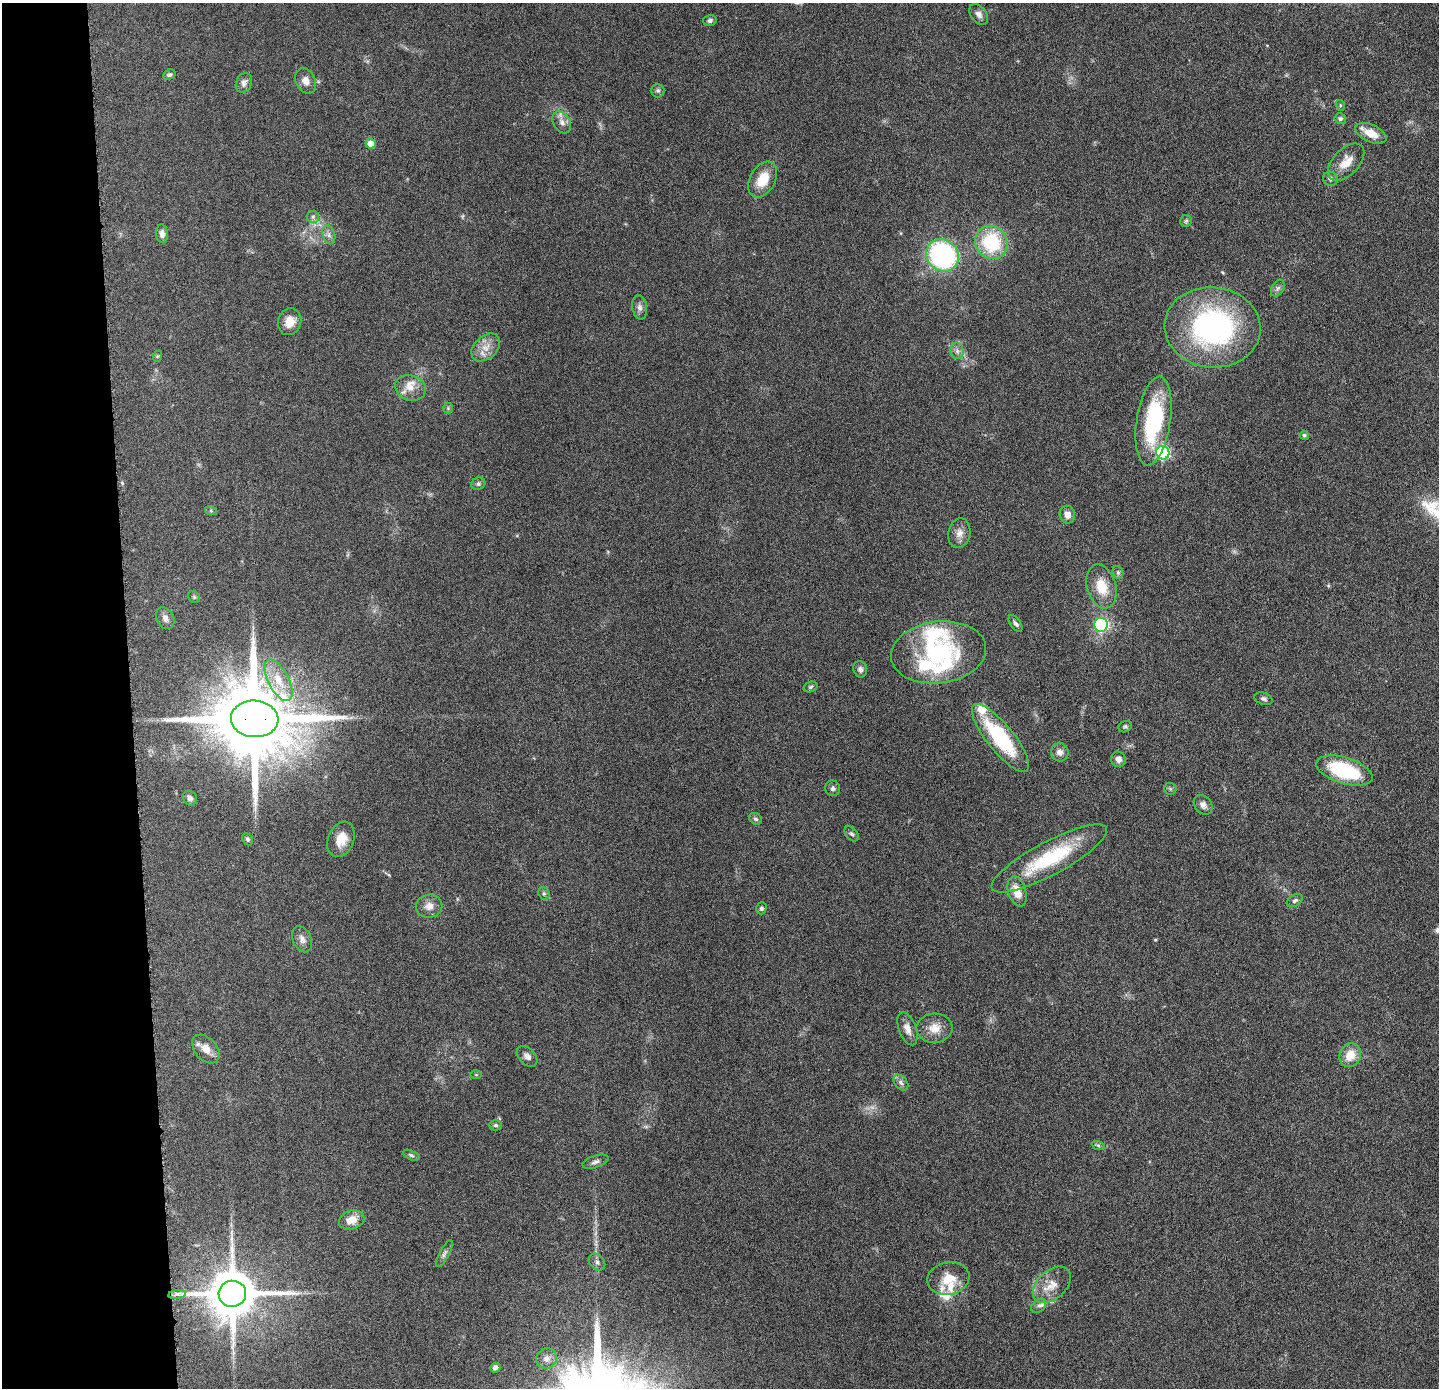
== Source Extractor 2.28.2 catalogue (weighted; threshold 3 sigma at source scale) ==
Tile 4 of 3 x 3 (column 1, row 2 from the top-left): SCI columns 1-1437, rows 1450-2835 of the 4313 x 4285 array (HDU 1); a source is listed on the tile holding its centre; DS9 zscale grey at full resolution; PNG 1441 x 1390 px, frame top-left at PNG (2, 3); each listed source drawn as its Kron ellipse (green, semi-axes under 4 px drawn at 4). Shown black and unused: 9% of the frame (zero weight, under 4 of 8 exposures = <1% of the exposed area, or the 3 px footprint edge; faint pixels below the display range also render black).
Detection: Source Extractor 2.28.2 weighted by HDU 2 'WHT'; one run over the whole footprint, this tile lists its part. Background 0.132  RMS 0.0055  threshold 0.0224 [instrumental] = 3 sigma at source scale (4.09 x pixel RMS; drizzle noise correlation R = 1.36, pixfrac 0.8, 0.05/0.05 arcsec/px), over >= 5 px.
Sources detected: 97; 1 long thin detection or spike segment (spike, bleed or trail) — neither listed nor drawn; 7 inside a brighter listed object's ellipse — not listed separately; the other 89 listed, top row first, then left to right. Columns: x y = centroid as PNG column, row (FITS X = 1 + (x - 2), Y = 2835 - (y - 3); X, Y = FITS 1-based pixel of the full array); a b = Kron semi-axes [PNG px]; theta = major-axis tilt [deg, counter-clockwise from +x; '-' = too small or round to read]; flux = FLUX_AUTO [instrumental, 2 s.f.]
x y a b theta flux
979 14 12 7 -53 2.4
710 20 7 5 15 1.3
169 75 6 4 29 1.1
306 81 13 9 -62 3.7
244 83 10 7 67 2.5
658 91 7 7 - 1.1
1340 105 5 3 - 0.53
1340 119 6 5 - 1.3
562 122 12 8 -59 2.8
1371 133 16 8 -25 8
371 143 5 5 - 4.8
1346 162 22 13 47 8.2
1330 179 7 7 - 1.8
763 180 19 12 61 11
313 217 6 6 - 1.1
1186 221 6 5 - 0.91
162 234 9 6 -85 2.3
329 235 10 6 -73 2.1
991 242 17 15 -57 35
942 255 17 15 -42 90
1278 288 9 6 60 1.5
640 307 12 7 -82 2.3
290 322 13 11 75 5.7
1213 327 48 40 -4 110
486 347 16 11 43 5.8
957 351 8 6 -88 1.9
158 356 6 3 70 0.55
410 388 16 12 -18 6.7
448 408 5 5 - 0.72
1154 421 45 17 81 50
1304 435 4 4 - 0.84
1163 453 7 6 - 77
478 484 7 6 - 1.3
211 511 6 4 -19 0.63
1067 515 9 7 -77 3.4
959 533 15 11 79 4
1118 572 6 5 - 0.91
1102 586 22 14 -74 11
194 597 6 5 - 0.8
165 618 12 8 -61 2.5
1016 624 9 5 -54 1.4
1101 625 7 7 - 68
938 652 48 31 7 58
860 669 8 6 -70 1.8
278 680 23 10 -62 10
810 687 7 5 18 0.96
1263 699 9 6 -18 1.4
255 719 24 18 -4 9200
1125 727 7 5 25 0.93
1000 738 42 13 -51 39
1060 752 9 9 - 3
1118 759 8 7 - 2.8
1344 771 29 13 -17 40
833 788 8 7 - 1.5
1170 789 6 6 - 0.83
190 798 8 6 -50 1.7
1203 805 11 8 -51 2.4
756 819 7 5 -30 1.1
852 834 8 5 -50 1.3
247 839 6 5 - 0.9
341 839 18 13 68 7.5
1049 858 65 16 28 39
1017 891 16 8 -73 7.3
544 893 7 5 -69 0.92
1295 901 9 5 33 1.4
429 906 13 11 9 4.3
761 908 6 5 - 1.1
302 939 13 9 -67 2.9
934 1028 18 14 4 7
907 1029 17 8 -70 3.9
206 1049 16 11 -48 5.5
1350 1055 12 10 67 8.6
527 1056 12 8 -45 2.6
476 1075 6 4 -1 0.54
901 1083 9 6 -50 1.6
496 1125 6 5 - 1
1098 1145 7 4 -19 0.79
411 1155 9 4 -23 0.98
595 1162 13 6 18 1.8
352 1220 13 9 17 6.1
444 1254 15 5 62 1.7
597 1262 9 7 -46 1.7
948 1278 21 16 11 10
1052 1285 22 14 42 7.8
177 1294 9 4 7 1.3
232 1294 14 13 - 2700
1039 1306 8 6 40 1.5
546 1359 10 10 - 3
495 1368 5 5 - 1.8
Overlapping masked pixels (flux is a lower limit): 1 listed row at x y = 255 719